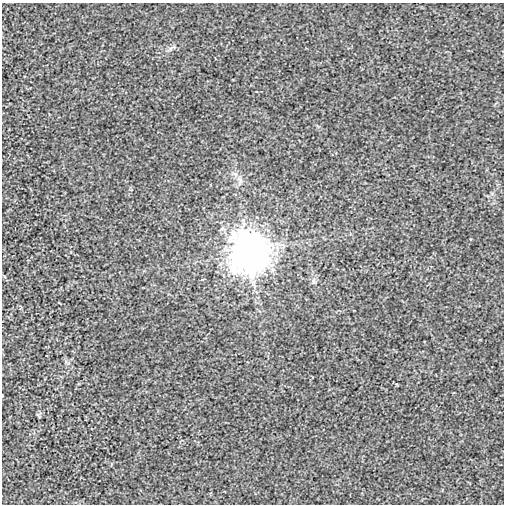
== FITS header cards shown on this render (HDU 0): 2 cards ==
NAXIS1  =                  502
NAXIS2  =                  502

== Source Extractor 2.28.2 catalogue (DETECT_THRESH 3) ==
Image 502 x 502 px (HDU 0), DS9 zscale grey, 1 PNG px = 1 image px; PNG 506 x 506 px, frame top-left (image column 1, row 502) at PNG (2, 3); no overlay
Background -2.53e-04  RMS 0.0029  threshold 0.00862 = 3 sigma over >= 5 px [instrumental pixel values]
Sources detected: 5; all 5 listed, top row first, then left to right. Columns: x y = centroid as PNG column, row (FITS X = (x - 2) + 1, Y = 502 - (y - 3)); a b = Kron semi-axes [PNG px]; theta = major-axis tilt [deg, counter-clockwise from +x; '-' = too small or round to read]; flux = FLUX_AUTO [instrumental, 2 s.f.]
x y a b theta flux
172 48 14 5 21 0.7
240 180 16 7 -80 1.3
249 252 13 12 - 590
313 281 7 4 -90 0.43
38 415 9 2 -59 0.19